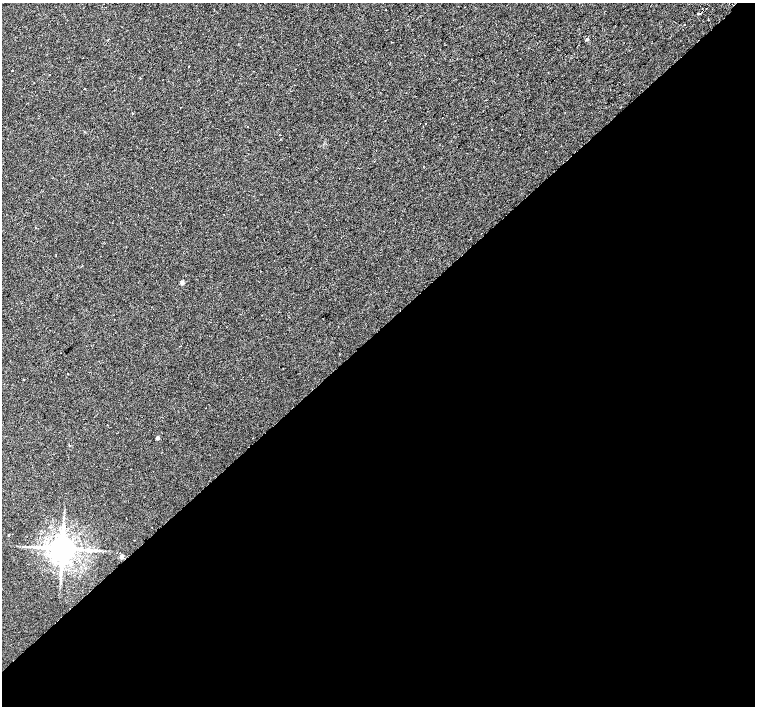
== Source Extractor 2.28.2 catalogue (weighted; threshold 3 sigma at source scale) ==
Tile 15 of 4 x 4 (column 3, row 4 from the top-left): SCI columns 3055-4560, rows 197-1604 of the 6117 x 6089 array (HDU 1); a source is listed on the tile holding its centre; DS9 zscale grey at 2 x 2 block average (1 PNG px = mean of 2 x 2 image px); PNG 757 x 708 px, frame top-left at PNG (2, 3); no overlay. Shown black and unused: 53% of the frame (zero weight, under 2 of 3 exposures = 3% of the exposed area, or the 3 px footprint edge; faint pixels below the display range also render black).
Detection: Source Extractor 2.28.2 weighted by HDU 2 'WHT'; one run over the whole footprint, this tile lists its part. Background 0.00183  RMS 0.0023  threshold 0.0105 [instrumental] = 3 sigma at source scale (4.5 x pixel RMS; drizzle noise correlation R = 1.50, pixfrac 1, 0.0396/0.0396 arcsec/px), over >= 5 px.
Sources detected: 21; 1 cosmic-ray / hot-pixel residue — not listed; the other 20 listed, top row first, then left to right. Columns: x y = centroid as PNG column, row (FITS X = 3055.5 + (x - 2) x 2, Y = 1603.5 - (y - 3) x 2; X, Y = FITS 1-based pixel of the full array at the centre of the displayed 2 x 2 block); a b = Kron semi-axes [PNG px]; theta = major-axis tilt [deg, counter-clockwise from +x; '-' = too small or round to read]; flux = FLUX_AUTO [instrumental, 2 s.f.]
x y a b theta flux
105 7 2 2 - 0.24
386 10 2 2 - 0.19
698 13 3 2 - 1.9
108 39 2 2 - 0.24
587 39 3 3 - 0.88
189 66 2 2 - 0.27
12 71 2 2 - 1.2
85 89 2 2 - 0.47
425 124 2 2 - 0.21
492 130 2 2 - 0.66
423 167 2 2 - 0.25
358 168 2 2 - 0.33
182 283 2 2 - 3.3
158 438 2 2 - 2.7
70 446 3 2 - 0.43
64 524 5 2 - 0.61
8 535 2 2 - 0.37
37 547 7 4 15 1.6
62 549 6 6 - 1000
122 557 2 2 - 4
Diffuse or blended objects may show on this block-average render without a row.